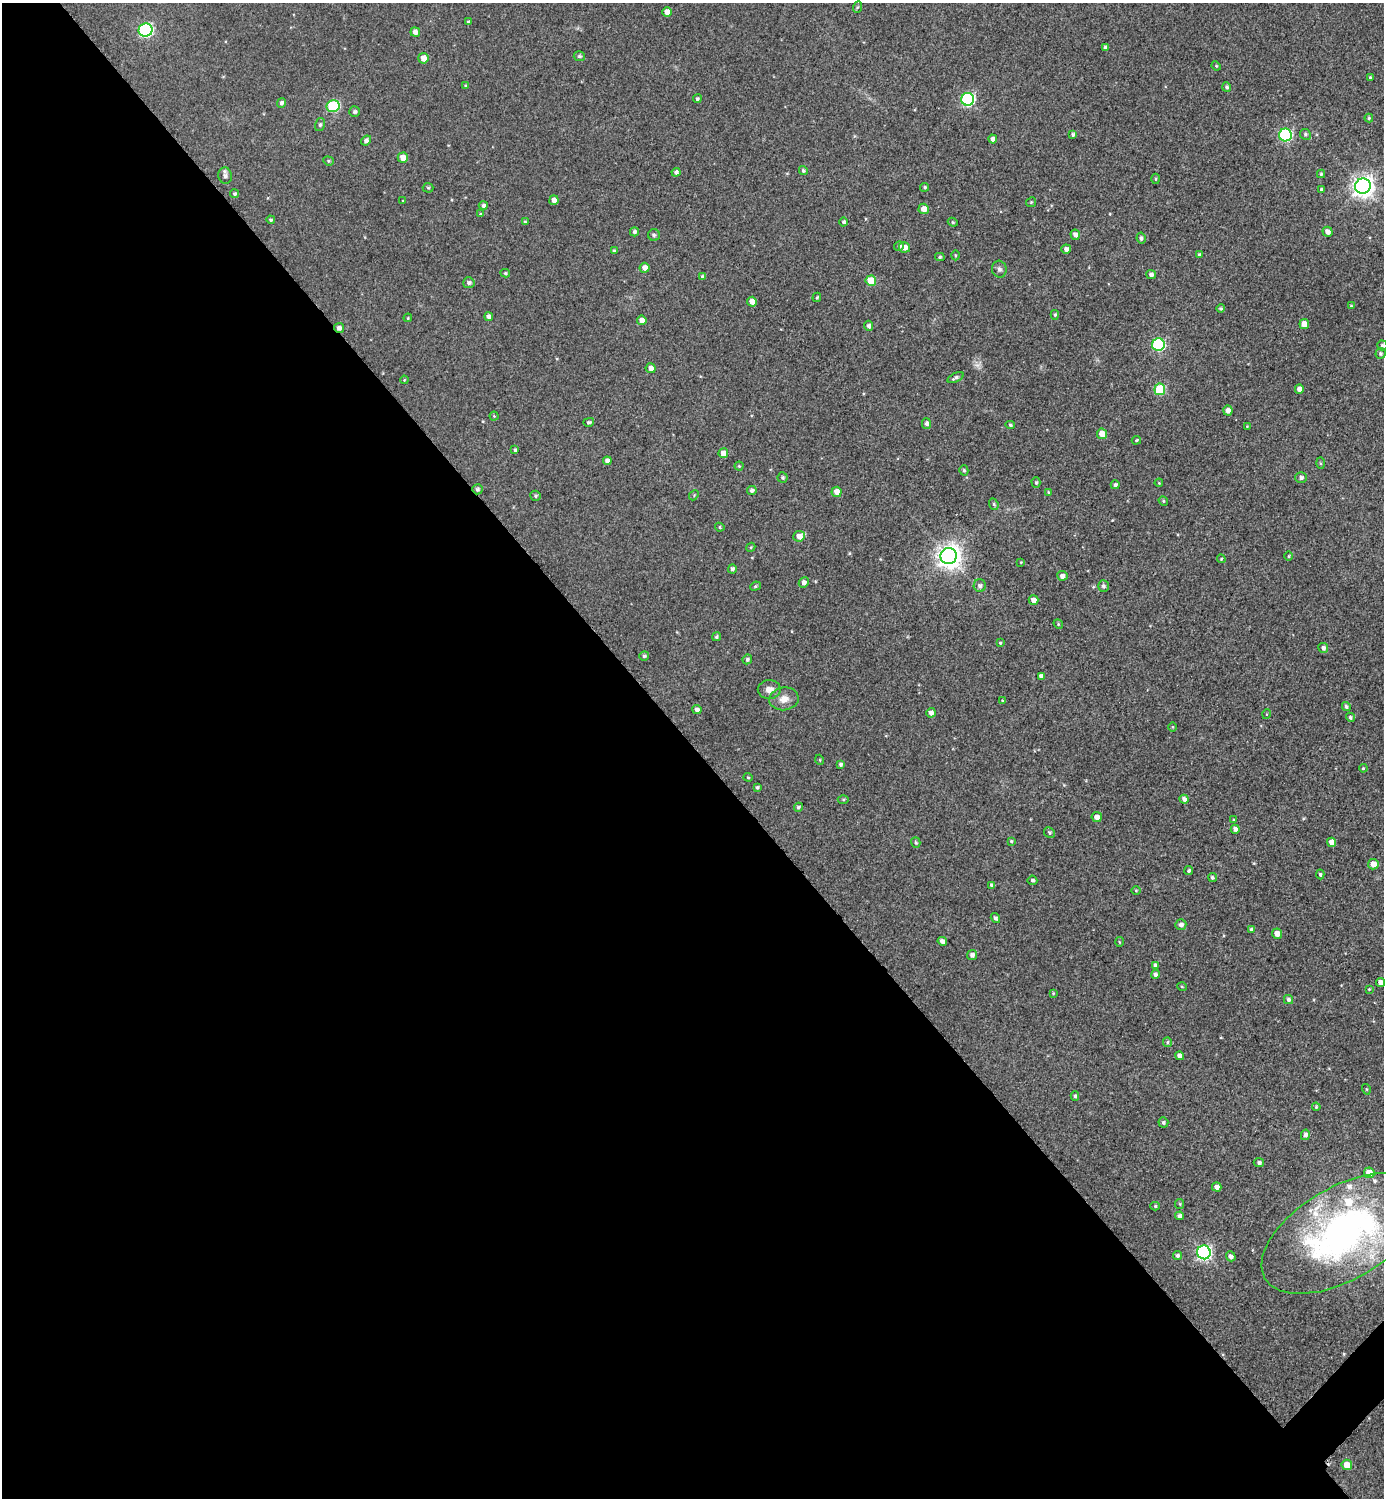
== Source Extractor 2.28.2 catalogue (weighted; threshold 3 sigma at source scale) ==
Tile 9 of 4 x 4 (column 1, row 3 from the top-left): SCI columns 308-1689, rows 1508-3003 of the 5997 x 5997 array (HDU 1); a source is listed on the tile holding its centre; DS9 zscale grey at full resolution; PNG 1386 x 1500 px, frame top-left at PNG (2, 3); each listed source drawn as its Kron ellipse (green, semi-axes under 4 px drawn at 4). Shown black and unused: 51% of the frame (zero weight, under 2 of 3 exposures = <1% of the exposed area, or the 3 px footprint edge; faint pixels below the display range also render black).
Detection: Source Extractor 2.28.2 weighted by HDU 2 'WHT'; one run over the whole footprint, this tile lists its part. Background 0.0372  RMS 0.018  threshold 0.0792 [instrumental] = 3 sigma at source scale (4.5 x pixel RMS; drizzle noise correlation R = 1.50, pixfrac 1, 0.05/0.05 arcsec/px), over >= 5 px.
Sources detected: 201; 1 too faint to see at this stretch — neither listed nor drawn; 5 inside a brighter listed object's ellipse — not listed separately; the other 195 listed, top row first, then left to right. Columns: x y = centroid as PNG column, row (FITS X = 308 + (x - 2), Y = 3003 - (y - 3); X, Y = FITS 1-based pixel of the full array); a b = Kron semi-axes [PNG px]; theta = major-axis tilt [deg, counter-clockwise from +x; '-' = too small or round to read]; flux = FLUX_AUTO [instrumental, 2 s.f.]
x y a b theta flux
858 7 6 4 69 2.3
667 12 5 4 - 13
468 22 3 3 - 3
145 30 7 6 - 280
415 32 5 4 - 8.7
1105 47 4 3 - 4.1
579 56 6 5 - 3.6
423 58 5 5 - 14
1216 66 5 4 - 1.9
1370 77 4 3 - 1.8
466 86 4 4 - 2.5
1227 87 5 4 - 3.5
697 99 4 4 - 3.1
968 99 6 6 - 240
281 103 5 4 - 4.3
333 106 6 6 - 120
354 112 5 5 - 3.9
1369 118 4 4 - 2.1
320 125 7 5 74 2.9
1073 134 3 3 - 3.6
1305 134 5 5 - 3.4
1285 135 6 6 - 200
993 139 4 4 - 7.7
366 140 5 4 - 5.1
403 158 5 5 - 15
328 161 5 4 - 2.2
803 171 4 4 - 3.2
676 172 4 4 - 4.9
1321 174 4 4 - 2.2
225 176 8 6 -76 6.7
1156 179 5 3 - 1.6
1363 186 8 7 - 1100
925 187 4 4 - 2.8
428 188 5 5 - 2.2
1321 189 3 3 - 2.6
235 194 4 4 - 3
403 200 4 2 - 1
554 200 5 4 - 8.1
1031 202 5 4 - 2
483 206 4 4 - 5
924 209 5 5 - 14
481 214 4 3 - 1.8
271 220 4 4 - 2.9
525 222 4 3 - 1.8
844 222 4 4 - 3.6
953 222 5 4 - 2.2
634 232 4 4 - 4.2
1327 232 5 5 - 8.4
654 235 6 6 - 3.2
1075 235 5 4 - 7.4
1141 238 5 4 - 4.1
899 246 5 4 - 4.1
904 247 6 5 - 10
1066 249 5 4 - 7
614 251 4 4 - 2.6
955 255 5 3 - 1.9
1199 255 3 3 - 3.2
940 257 5 4 - 2.6
645 268 5 5 - 11
999 269 8 7 - 5.4
505 273 5 4 - 2.5
1151 274 5 4 - 5.5
702 277 4 4 - 3.3
871 281 5 5 - 44
469 283 6 5 - 5.2
817 297 5 3 - 2.1
752 302 5 4 - 11
1351 306 4 4 - 2.1
1221 308 4 4 - 2.8
1055 315 5 4 - 2.5
489 317 4 4 - 6.3
408 318 4 3 - 1.6
642 320 5 4 - 10
1304 324 5 5 - 20
868 326 5 4 - 4.7
339 328 5 5 - 5.8
1158 345 6 6 - 180
1382 345 5 4 - 3
1380 353 5 5 - 2.8
651 368 5 5 - 8.6
955 378 8 4 27 4.6
404 380 4 3 - 1.5
1160 389 5 5 - 78
1299 389 4 4 - 11
1228 411 5 4 - 8.1
494 416 4 4 - 1.5
589 422 5 4 - 3
926 423 5 4 - 4.9
1010 425 5 4 - 2.9
1247 426 3 3 - 1.2
1102 434 5 5 - 20
1136 440 5 4 - 2.1
515 450 4 3 - 2.7
723 453 5 5 - 15
607 461 4 4 - 7.7
1321 463 6 4 -88 2.2
739 466 4 4 - 1.9
964 470 5 4 - 2.9
782 477 5 5 - 3.1
1301 478 6 5 - 4.9
1036 483 5 4 - 3.2
1159 483 4 3 - 1.4
1115 485 4 4 - 4.7
477 489 5 5 - 3.8
752 491 5 4 - 4.3
837 492 5 5 - 13
1048 492 4 3 - 1.9
694 495 5 4 - 2.2
535 496 5 5 - 2.7
1163 501 5 4 - 2.3
994 504 6 4 -67 2.8
720 527 5 4 - 2.3
799 536 6 5 - 12
751 547 5 3 - 1.7
949 556 8 8 - 1400
1288 556 5 3 - 1.7
1221 559 4 4 - 2
1021 562 4 3 - 1.3
732 569 4 4 - 3.9
1062 576 5 5 - 8.3
804 582 5 5 - 7.1
755 586 5 4 - 2.8
980 586 6 6 - 4.7
1103 586 6 5 - 4.6
1033 600 5 4 - 11
1058 624 5 4 - 2
716 637 5 4 - 2.7
1000 643 4 3 - 1.7
1323 648 5 5 - 5.5
644 656 5 4 - 3.3
747 659 5 4 - 3.6
1041 676 4 4 - 6.4
769 689 11 9 1 12
784 699 15 11 7 17
1002 701 4 3 - 1.6
1346 706 4 4 - 3.5
697 710 4 4 - 6.7
931 713 5 4 - 7.1
1267 714 5 3 - 1.4
1350 717 5 4 - 3.3
1172 727 5 3 - 1.5
820 760 5 3 - 1.4
840 764 4 4 - 3.9
1363 768 4 3 - 1.8
748 777 4 4 - 1.8
757 787 3 3 - 2.5
1184 799 4 4 - 7.4
843 800 5 3 - 1.9
798 807 4 4 - 3.3
1097 817 5 5 - 10
1234 820 4 3 - 2.3
1235 829 4 4 - 6.2
1049 832 5 5 - 3.1
1011 841 4 4 - 1.9
916 842 5 4 - 2.5
1332 842 5 4 - 11
1373 864 5 5 - 16
1189 870 4 4 - 3
1320 874 5 4 - 2.9
1212 877 4 4 - 2.9
1032 880 5 4 - 2.8
992 885 4 4 - 3.9
1136 890 5 3 - 1.5
995 918 5 4 - 4.3
1181 925 6 5 - 5.9
1251 929 4 3 - 3
1277 934 5 5 - 12
942 941 5 4 - 6.7
1119 942 5 3 - 1.5
972 955 5 5 - 5.7
1155 965 4 4 - 3.6
1155 974 4 4 - 4.2
1380 983 4 4 - 12
1182 987 5 3 - 1.5
1369 989 3 3 - 1.4
1053 993 4 3 - 1.6
1288 999 4 4 - 4.2
1167 1042 5 4 - 2.5
1180 1056 4 4 - 8
1366 1089 5 3 - 1.6
1075 1096 4 4 - 3.1
1316 1107 4 3 - 1.8
1163 1122 5 5 - 3.5
1305 1135 5 4 - 5
1259 1163 5 4 - 3.7
1369 1173 5 5 - 21
1217 1187 4 4 - 7.3
1180 1204 5 4 - 2
1155 1206 4 4 - 2.5
1179 1216 4 4 - 5.9
1343 1233 90 46 30 590
1204 1252 7 7 - 400
1177 1255 4 4 - 3.8
1231 1256 5 4 - 7
1347 1465 5 5 - 20
Overlapping masked pixels (flux is a lower limit): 3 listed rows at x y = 339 328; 477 489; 1343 1233
Isophote crosses this tile's border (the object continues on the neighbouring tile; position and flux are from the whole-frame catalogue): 1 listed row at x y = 1382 345